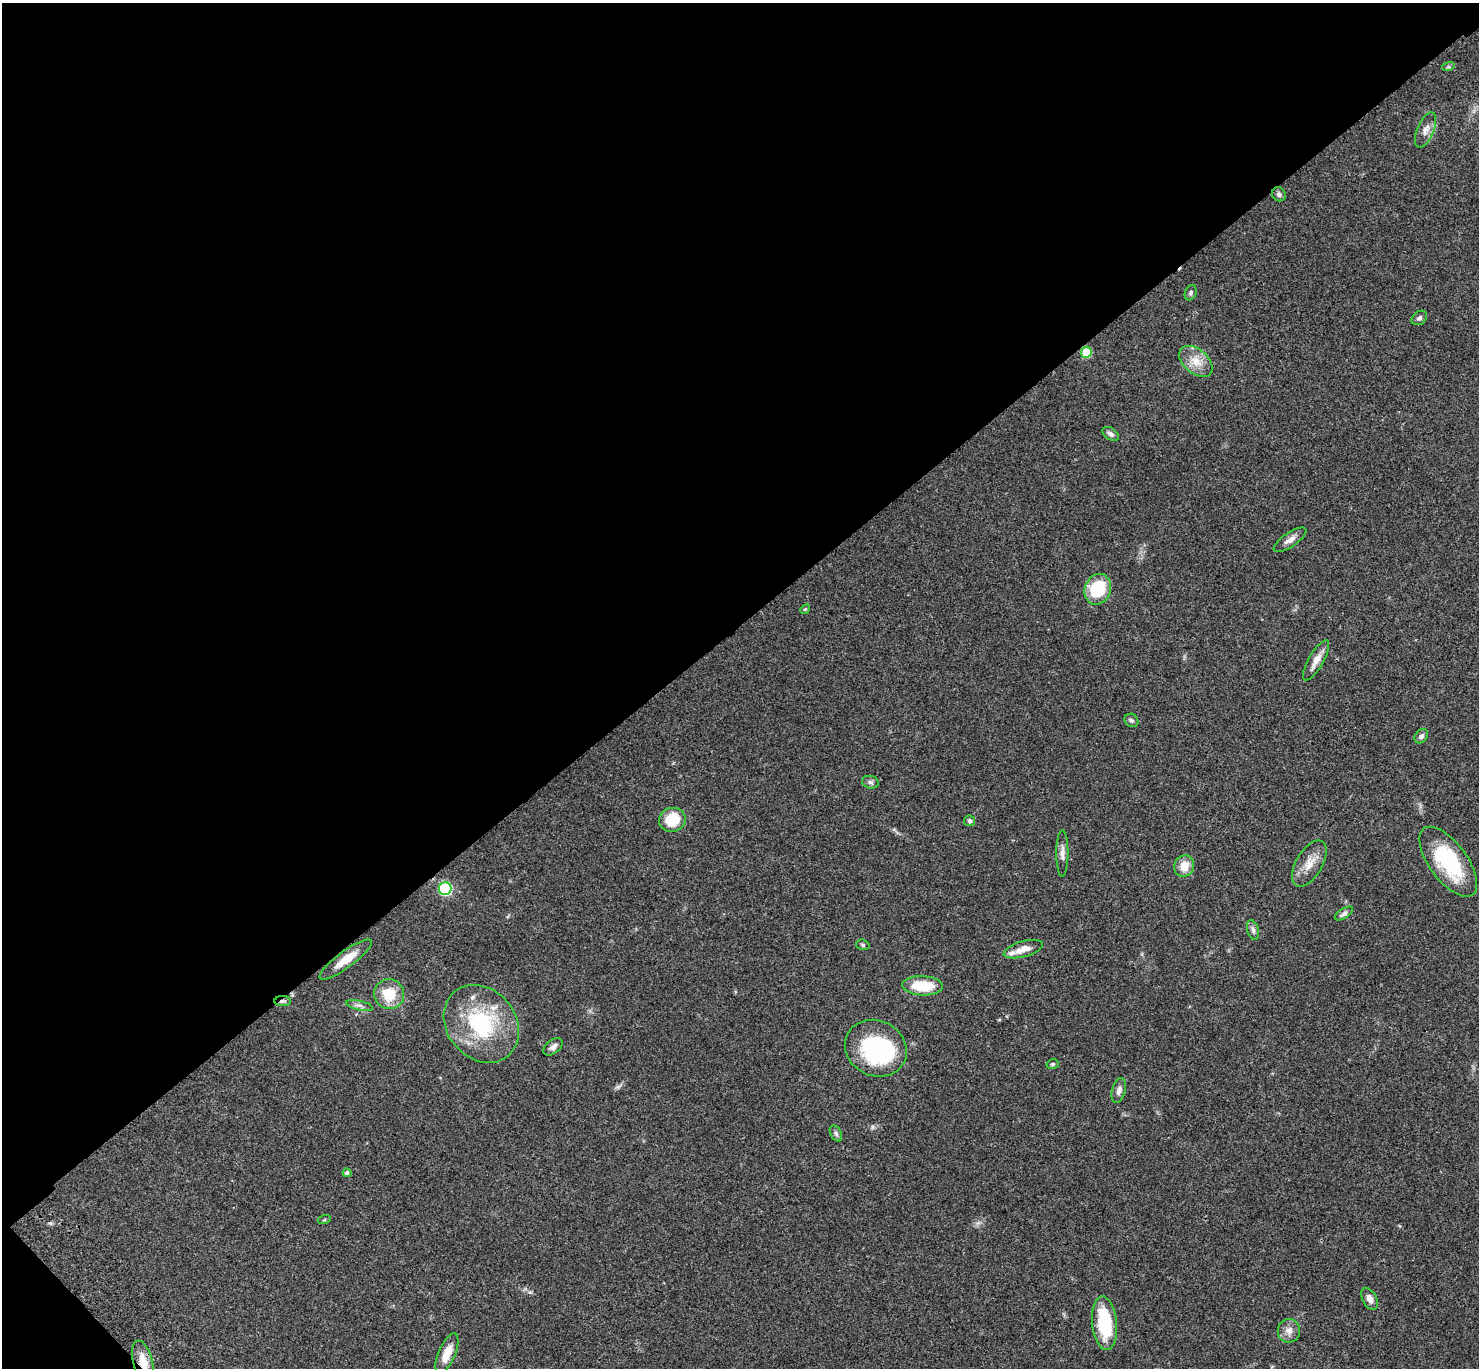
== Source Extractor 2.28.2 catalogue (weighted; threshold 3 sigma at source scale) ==
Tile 5 of 4 x 4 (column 1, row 2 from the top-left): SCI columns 103-1579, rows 3115-4480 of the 6108 x 6089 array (HDU 1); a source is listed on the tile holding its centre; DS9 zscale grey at full resolution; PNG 1481 x 1370 px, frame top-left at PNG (2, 3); each listed source drawn as its Kron ellipse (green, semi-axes under 4 px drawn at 4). Shown black and unused: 46% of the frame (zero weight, under 3 of 4 exposures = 6% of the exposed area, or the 3 px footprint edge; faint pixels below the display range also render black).
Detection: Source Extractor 2.28.2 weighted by HDU 2 'WHT'; one run over the whole footprint, this tile lists its part. Background 0.0458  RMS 0.0051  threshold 0.0231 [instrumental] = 3 sigma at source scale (4.5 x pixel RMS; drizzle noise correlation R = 1.50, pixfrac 1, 0.05/0.05 arcsec/px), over >= 5 px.
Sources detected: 47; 1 inside a brighter object's white glare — neither listed nor drawn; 2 inside a brighter listed object's ellipse — not listed separately; the other 44 listed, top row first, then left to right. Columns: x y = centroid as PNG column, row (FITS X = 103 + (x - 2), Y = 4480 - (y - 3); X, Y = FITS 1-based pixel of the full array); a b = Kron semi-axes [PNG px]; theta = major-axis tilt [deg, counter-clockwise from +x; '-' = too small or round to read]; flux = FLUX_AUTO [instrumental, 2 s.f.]
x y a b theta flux
1448 67 6 4 17 0.63
1425 130 18 8 67 3.8
1279 194 7 6 - 1.4
1191 293 8 5 68 1
1419 318 8 6 40 1.3
1086 352 5 5 - 20
1196 361 19 12 -41 7.3
1111 434 9 5 -35 1.6
1290 540 19 7 34 3.2
1098 589 15 13 68 24
805 609 5 4 - 0.53
1316 660 23 7 60 4.7
1131 720 7 6 - 1.1
1421 736 8 6 50 1.5
870 782 8 6 -15 1.3
672 820 13 12 - 15
970 821 6 5 - 1
1062 853 23 6 90 2.9
1448 862 41 19 -54 39
1309 864 26 13 59 7.4
1184 866 11 9 61 6.5
445 889 6 6 - 51
1344 914 10 5 33 1.5
1253 930 10 5 -75 1.5
863 945 7 5 -17 0.84
1023 949 20 8 16 5.3
346 959 32 8 36 9.5
923 986 20 9 -3 17
389 994 15 14 - 14
283 1001 8 5 2 1.2
360 1006 13 4 -13 1.8
481 1024 42 34 -50 45
553 1047 11 6 38 2
876 1048 32 27 -27 52
1053 1064 6 4 16 0.78
1119 1091 13 6 76 2.3
836 1133 8 5 -62 1.3
347 1173 4 4 - 1.4
324 1220 6 4 18 0.58
1369 1299 12 7 -62 3.2
1104 1323 27 12 -84 25
1289 1331 12 11 - 3.5
447 1353 21 8 66 6.9
143 1361 21 9 -75 7.4
Overlapping masked pixels (flux is a lower limit): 3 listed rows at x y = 346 959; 283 1001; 143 1361
Isophote crosses this tile's border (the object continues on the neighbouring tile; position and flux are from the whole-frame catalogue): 1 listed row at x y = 143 1361